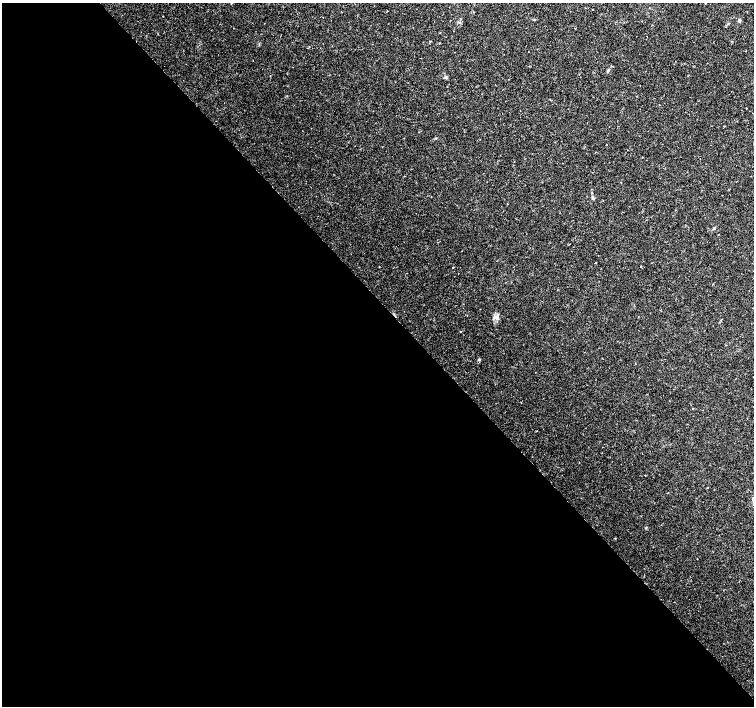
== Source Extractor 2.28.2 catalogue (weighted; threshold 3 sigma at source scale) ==
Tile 9 of 4 x 4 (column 1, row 3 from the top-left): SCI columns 1-1503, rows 1553-2959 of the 6017 x 5985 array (HDU 1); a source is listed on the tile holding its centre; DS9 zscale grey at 2 x 2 block average (1 PNG px = mean of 2 x 2 image px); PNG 756 x 708 px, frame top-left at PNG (2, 3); no overlay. Shown black and unused: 57% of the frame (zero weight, under 2 of 3 exposures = <1% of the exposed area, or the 3 px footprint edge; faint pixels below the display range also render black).
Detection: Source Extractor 2.28.2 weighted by HDU 2 'WHT'; one run over the whole footprint, this tile lists its part. Background 0.0308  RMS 0.0036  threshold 0.0164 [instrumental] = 3 sigma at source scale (4.5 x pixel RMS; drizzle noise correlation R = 1.50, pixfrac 1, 0.0396/0.0396 arcsec/px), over >= 5 px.
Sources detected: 18; all 18 listed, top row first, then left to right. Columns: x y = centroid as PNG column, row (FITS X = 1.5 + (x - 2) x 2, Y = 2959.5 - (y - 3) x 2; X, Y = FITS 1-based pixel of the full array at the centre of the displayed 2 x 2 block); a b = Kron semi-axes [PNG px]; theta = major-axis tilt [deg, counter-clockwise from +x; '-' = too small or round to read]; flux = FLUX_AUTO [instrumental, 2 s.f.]
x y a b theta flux
387 11 2 2 - 0.35
534 19 3 2 - 0.59
739 20 4 3 - 1.3
446 77 4 3 - 1.1
746 108 2 2 - 0.35
587 123 2 2 - 0.41
627 150 2 2 - 0.45
593 198 5 3 - 1.3
714 228 4 2 - 0.71
595 263 2 2 - 0.5
453 267 2 2 - 0.92
641 267 2 2 - 0.66
495 317 5 4 - 2.1
461 332 2 2 - 0.53
479 360 4 3 - 0.81
693 409 2 2 - 0.48
645 475 2 2 - 0.34
615 538 2 2 - 0.43
Diffuse or blended objects may show on this block-average render without a row.